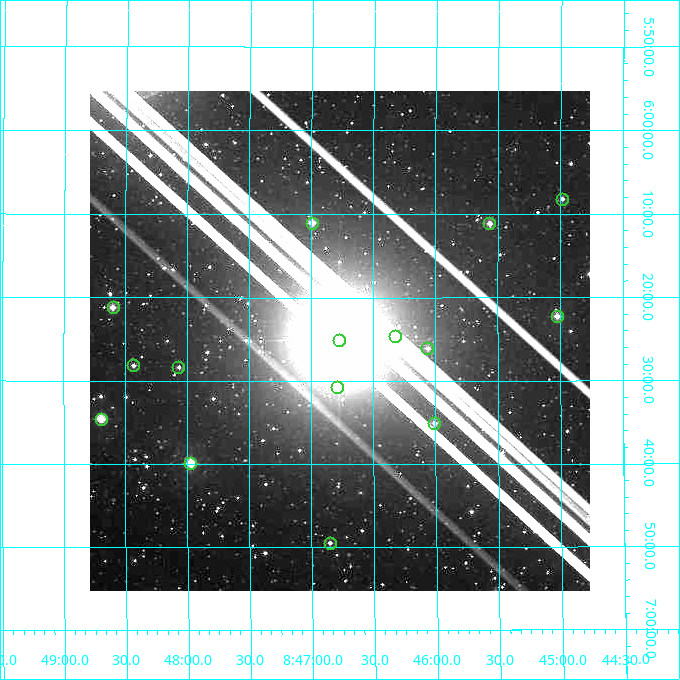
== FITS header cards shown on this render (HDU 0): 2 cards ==
NAXIS1  =                  500
NAXIS2  =                  500

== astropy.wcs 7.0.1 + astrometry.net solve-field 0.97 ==
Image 500 x 500 px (HDU 0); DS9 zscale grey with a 90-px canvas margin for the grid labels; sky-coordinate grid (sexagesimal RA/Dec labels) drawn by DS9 from the SOLVED WCS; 15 Tycho-2 reference stars matched to detected sources circled (green)
Header WCS: none
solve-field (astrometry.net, Tycho-2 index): SOLVED blind (the file carries no WCS)
Solved WCS: RA---TAN-SIP/DEC--TAN-SIP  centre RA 08:46:46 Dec +06:25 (131.69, +6.42 deg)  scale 7.2 arcsec/px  FOV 60.0' x 60.0'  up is -180 deg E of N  parity flipped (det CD > 0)
(file carries no celestial WCS; the grid is the blind solution)
Tycho-2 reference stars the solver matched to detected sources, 15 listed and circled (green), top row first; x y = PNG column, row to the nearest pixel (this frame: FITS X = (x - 90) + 1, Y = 500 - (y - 91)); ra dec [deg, ICRS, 3 dp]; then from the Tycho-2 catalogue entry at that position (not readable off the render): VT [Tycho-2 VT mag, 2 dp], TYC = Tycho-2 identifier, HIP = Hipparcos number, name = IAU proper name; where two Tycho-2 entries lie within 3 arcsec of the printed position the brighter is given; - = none
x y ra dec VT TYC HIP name
562 199 131.246 +6.136 10.19 223-98-1 - -
312 223 131.748 +6.184 9.12 224-748-1 - -
489 223 131.391 +6.186 9.42 224-935-1 - -
113 307 132.150 +6.353 9.42 224-831-1 - -
557 316 131.256 +6.371 9.33 224-531-1 - -
395 336 131.580 +6.409 10.39 224-363-1 - -
339 340 131.694 +6.419 3.49 224-1333-1 43109 Ashlesha
427 348 131.516 +6.435 10.15 224-656-1 - -
133 365 132.109 +6.468 10.75 224-826-1 43233 -
178 367 132.017 +6.473 10.66 224-610-1 - -
337 387 131.696 +6.513 10.78 224-951-1 - -
101 419 132.174 +6.576 8.33 224-404-1 43255 -
434 423 131.502 +6.584 9.88 224-570-1 - -
190 463 131.993 +6.665 8.24 224-443-1 - -
330 543 131.713 +6.824 10.10 224-699-1 - -